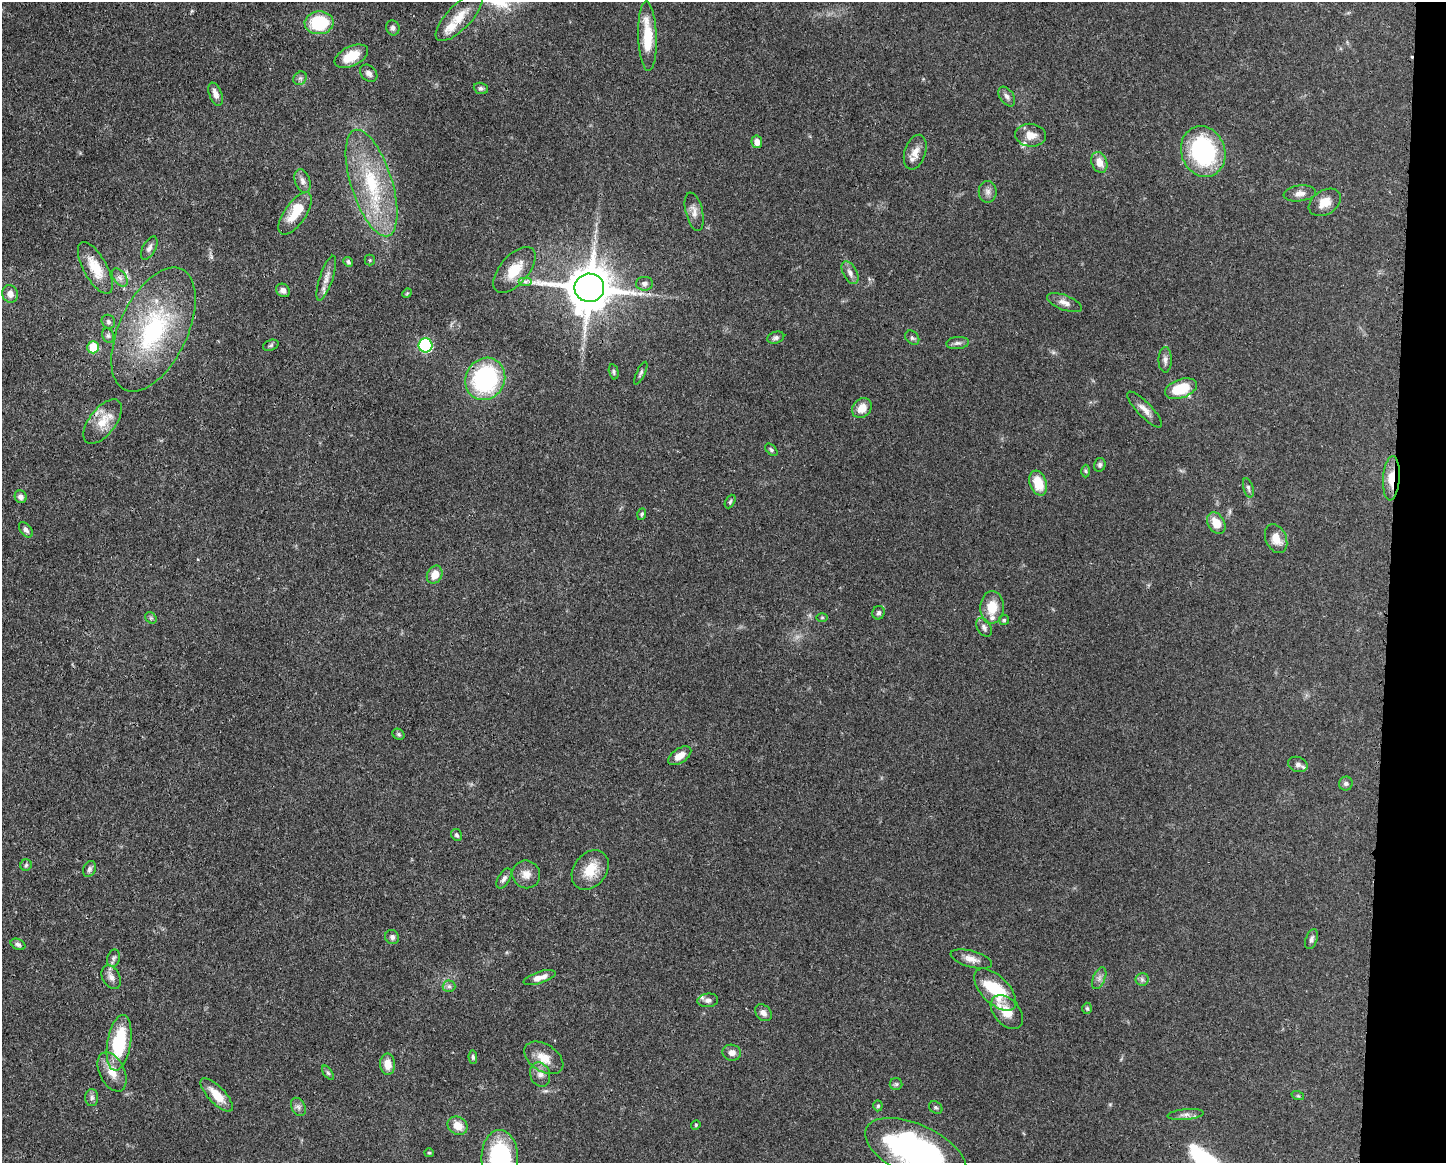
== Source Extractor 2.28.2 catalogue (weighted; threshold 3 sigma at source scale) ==
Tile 6 of 3 x 4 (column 3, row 2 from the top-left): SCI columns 3005-4448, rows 2324-3484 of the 4676 x 4645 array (HDU 1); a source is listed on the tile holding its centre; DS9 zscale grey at full resolution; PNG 1448 x 1165 px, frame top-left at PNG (2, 2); each listed source drawn as its Kron ellipse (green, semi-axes under 4 px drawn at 4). Shown black and unused: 4% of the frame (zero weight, under 3 of 4 exposures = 1% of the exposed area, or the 3 px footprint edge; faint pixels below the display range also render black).
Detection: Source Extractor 2.28.2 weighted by HDU 2 'WHT'; one run over the whole footprint, this tile lists its part. Background 0.0544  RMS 0.0032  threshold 0.0145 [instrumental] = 3 sigma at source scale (4.5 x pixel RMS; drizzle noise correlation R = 1.50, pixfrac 1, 0.05/0.05 arcsec/px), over >= 5 px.
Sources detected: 127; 1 too faint to see at this stretch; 1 inside a brighter object's white glare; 1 cosmic-ray / hot-pixel residue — neither listed nor drawn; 5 inside a brighter listed object's ellipse — not listed separately; the other 119 listed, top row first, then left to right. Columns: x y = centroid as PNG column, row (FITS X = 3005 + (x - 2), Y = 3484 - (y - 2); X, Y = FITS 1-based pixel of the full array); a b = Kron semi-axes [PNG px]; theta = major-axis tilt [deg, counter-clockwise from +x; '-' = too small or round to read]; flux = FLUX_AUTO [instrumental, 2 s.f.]
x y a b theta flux
459 17 31 12 46 6.2
319 23 14 11 4 16
393 28 7 6 - 0.98
647 36 35 9 -88 11
351 56 18 9 25 6.8
369 73 10 7 -43 1.4
300 78 7 6 - 0.8
481 88 7 5 -20 0.7
215 94 12 6 -68 2
1007 96 11 7 -55 1.3
1031 135 15 11 -6 3.5
757 142 6 5 - 2.3
915 152 18 10 72 3.2
1203 152 26 22 -70 39
1099 162 11 7 -69 3.4
302 181 12 7 -71 1.5
371 183 55 20 -72 26
988 192 11 9 -90 1.6
1300 193 16 8 7 2.1
1325 202 17 12 32 4.2
694 212 19 8 -76 2.4
295 214 24 10 55 7
149 248 13 6 62 1.3
370 260 5 5 - 0.37
348 262 5 4 - 0.66
95 268 29 11 -61 6.8
514 270 28 14 49 7.4
850 273 12 7 -61 1.7
120 278 10 6 -52 1.3
326 278 23 6 72 2.5
525 281 7 4 0 0.83
644 284 8 7 - 1.1
589 288 15 14 - 1200
283 290 7 6 - 1.5
407 293 5 4 - 0.34
10 294 9 8 - 1.8
1064 303 18 7 -21 2.1
108 322 7 6 - 0.75
153 330 67 34 65 41
108 336 7 5 -68 0.79
776 338 9 6 17 0.89
912 338 8 6 -44 0.75
958 343 11 6 5 1.1
271 345 8 5 20 0.62
426 345 7 7 - 33
93 347 6 6 - 11
1165 360 13 6 90 1.3
614 372 8 4 -77 0.6
641 373 12 4 64 0.71
485 379 22 19 60 41
1181 389 16 9 19 10
862 408 11 9 49 3.8
1145 410 24 7 -46 2.6
103 422 26 13 52 6.2
771 450 7 4 -45 0.61
1100 465 7 5 76 0.77
1086 471 6 4 -88 0.47
1391 478 22 8 86 5.3
1038 483 13 8 -71 7
1248 488 10 5 -75 0.81
21 497 6 6 - 1.3
730 501 7 4 63 0.54
642 514 6 4 72 0.47
1216 523 11 8 -59 4.9
26 530 9 5 -51 1
1276 539 15 10 -67 4.2
435 575 9 7 61 3.5
992 607 16 12 87 6.4
879 613 7 6 - 0.92
822 617 6 4 0 0.38
151 618 6 5 - 0.54
1004 620 5 5 - 0.49
984 627 10 6 -58 1.2
398 734 6 5 - 0.57
680 756 13 7 33 3.1
1298 764 10 7 -20 1.4
1346 784 7 7 - 0.84
457 835 6 5 - 0.63
26 865 6 5 - 0.53
89 869 8 6 67 0.95
590 870 21 16 52 7.3
526 874 14 13 - 2.9
504 878 11 6 58 1.1
392 937 7 6 - 1.1
1311 939 10 5 70 1
18 944 8 5 -26 0.77
113 958 9 6 75 0.96
971 959 21 8 -16 2.7
111 977 12 8 -62 1.7
540 978 17 5 18 2.5
1099 978 11 6 66 1.3
1142 979 6 6 - 0.82
449 986 6 6 - 0.77
995 990 26 13 -45 16
708 1000 10 6 7 1.2
1087 1008 6 5 - 0.46
1007 1012 20 12 -48 5.5
763 1013 9 7 -46 1.6
119 1043 28 11 80 22
732 1053 9 8 - 1.9
473 1057 6 4 -87 0.62
544 1058 21 13 -33 5.2
388 1064 10 7 -87 3.7
112 1072 21 12 -64 4.8
328 1073 8 4 -53 0.62
540 1074 12 9 -71 2.3
896 1084 6 6 - 0.63
217 1095 21 8 -46 5.8
1298 1096 6 4 -18 0.43
92 1098 8 6 89 0.93
878 1106 5 4 - 0.49
298 1107 10 6 -61 1.2
936 1107 7 5 -36 0.61
1186 1115 18 5 5 1.5
696 1125 5 4 - 0.35
458 1126 10 8 -31 4.1
916 1151 54 26 -25 78
429 1153 5 4 - 0.36
500 1158 28 18 -89 38
Overlapping masked pixels (flux is a lower limit): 3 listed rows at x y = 153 330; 485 379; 1391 478
Isophote crosses this tile's border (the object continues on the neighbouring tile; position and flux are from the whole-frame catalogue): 2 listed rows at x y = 916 1151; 500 1158